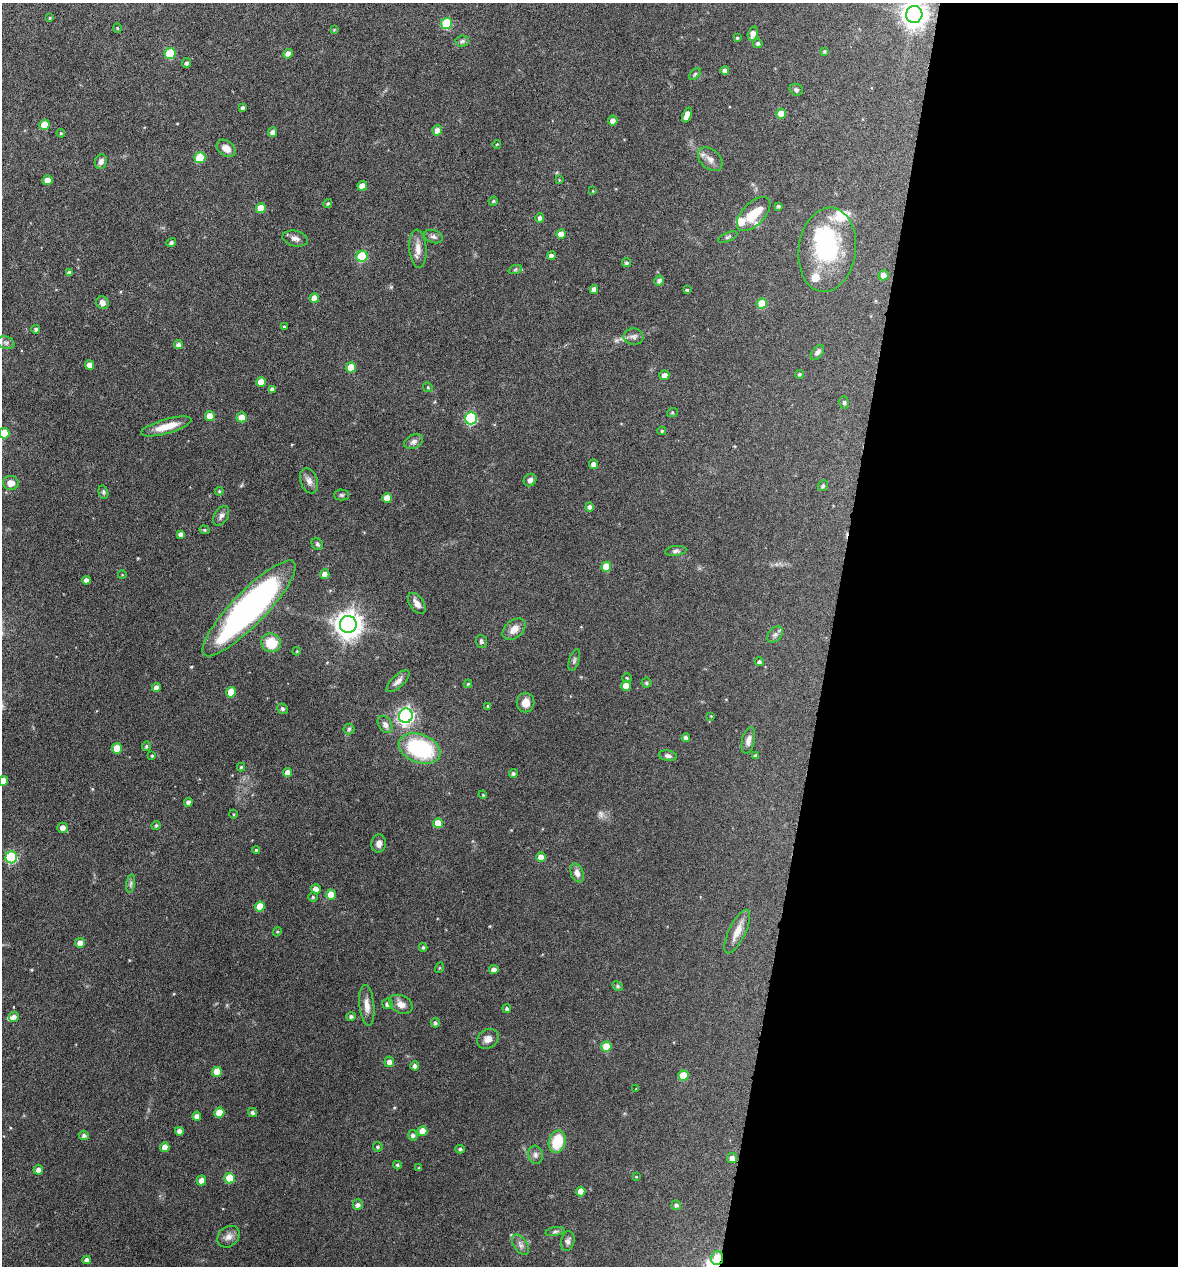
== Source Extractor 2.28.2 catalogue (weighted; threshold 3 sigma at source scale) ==
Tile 12 of 4 x 4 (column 4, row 3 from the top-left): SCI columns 3653-4828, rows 1268-2531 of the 5073 x 5061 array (HDU 1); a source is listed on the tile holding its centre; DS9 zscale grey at full resolution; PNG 1180 x 1268 px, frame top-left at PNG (2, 3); each listed source drawn as its Kron ellipse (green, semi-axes under 4 px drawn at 4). Shown black and unused: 30% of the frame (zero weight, under 4 of 8 exposures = <1% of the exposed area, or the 3 px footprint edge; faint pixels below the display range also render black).
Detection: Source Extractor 2.28.2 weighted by HDU 2 'WHT'; one run over the whole footprint, this tile lists its part. Background 0.0822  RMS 0.0036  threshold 0.0149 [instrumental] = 3 sigma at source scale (4.09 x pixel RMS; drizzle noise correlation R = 1.36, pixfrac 0.8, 0.05/0.05 arcsec/px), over >= 5 px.
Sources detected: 207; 1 too faint to see at this stretch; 2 inside a brighter object's white glare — neither listed nor drawn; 4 inside a brighter listed object's ellipse — not listed separately; the other 200 listed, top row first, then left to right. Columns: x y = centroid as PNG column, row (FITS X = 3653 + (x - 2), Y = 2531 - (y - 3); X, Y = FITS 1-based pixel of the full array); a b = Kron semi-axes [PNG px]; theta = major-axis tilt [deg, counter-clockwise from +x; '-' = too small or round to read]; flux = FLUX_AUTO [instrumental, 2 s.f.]
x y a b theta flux
914 14 8 8 - 300
50 18 4 3 - 0.3
446 23 5 5 - 16
117 28 5 3 - 0.34
334 30 4 4 - 0.3
753 34 7 5 76 2.1
737 38 4 3 - 0.45
462 41 7 5 5 0.77
758 43 5 4 - 0.67
824 51 4 4 - 0.43
170 53 5 5 - 13
288 54 5 4 - 2.2
187 63 5 4 - 0.86
725 71 4 4 - 1.3
695 74 7 4 45 0.57
796 90 7 5 -26 0.73
242 108 4 4 - 0.67
781 114 5 5 - 4.2
687 115 8 4 68 2.8
613 121 5 4 - 1.4
44 125 5 5 - 5.5
437 130 5 5 - 2.2
272 132 5 4 - 1.5
61 133 4 3 - 0.33
497 144 4 3 - 0.23
226 148 10 7 -37 2.8
200 158 5 5 - 12
710 159 14 9 -42 2.2
101 161 7 6 - 1.4
47 180 5 5 - 2.2
559 180 4 4 - 0.28
362 186 5 4 - 2.8
593 191 3 3 - 0.26
493 201 5 4 - 0.41
328 203 4 4 - 0.52
778 206 3 3 - 0.55
261 208 5 5 - 5.7
754 214 21 11 46 8.8
540 218 4 4 - 1
561 234 5 4 - 2.7
433 237 10 6 -17 1
728 237 10 4 24 0.6
295 239 13 7 -12 1.6
171 242 5 4 - 0.79
418 249 19 8 -85 3
827 250 42 28 82 29
362 256 6 5 - 17
551 256 4 4 - 1.2
626 263 4 4 - 0.65
515 270 7 4 19 0.56
69 273 4 3 - 0.87
883 275 5 5 - 2.7
659 281 5 4 - 1.3
594 289 4 4 - 1.8
687 290 3 3 - 0.4
314 298 5 4 - 3
102 303 6 6 - 1.6
762 303 5 5 - 7.2
284 327 3 2 - 0.31
36 329 4 4 - 0.75
634 337 10 8 -1 1.3
6 343 9 6 -17 1.2
178 345 4 4 - 1.1
817 352 8 5 49 0.96
89 365 5 4 - 2.8
351 367 5 5 - 5.9
799 374 4 4 - 0.45
664 375 5 5 - 1.7
261 382 5 5 - 4.4
428 387 5 4 - 0.39
272 389 4 4 - 0.86
844 402 6 5 - 0.51
672 413 5 3 - 0.36
210 416 5 5 - 3.2
242 417 5 5 - 4
471 418 6 6 - 33
166 426 26 7 16 5.6
662 431 4 4 - 0.44
4 433 5 5 - 7.8
414 442 10 7 27 1.3
593 464 4 4 - 1.4
530 480 6 6 - 1.1
309 481 13 8 -70 1.9
11 483 7 7 - 2.5
823 486 6 5 - 0.66
219 491 4 4 - 0.36
103 492 7 5 -75 0.55
341 495 7 5 0 0.65
387 498 5 5 - 4.1
590 507 4 4 - 0.97
221 516 10 6 59 1.3
204 530 5 4 - 0.42
181 534 4 4 - 1.2
317 544 6 5 - 0.61
676 551 10 5 7 0.89
606 567 5 5 - 6.9
325 574 5 4 - 2.2
122 575 4 3 - 0.21
86 580 4 4 - 1.6
417 603 12 7 -54 2.3
249 608 64 17 46 120
348 624 8 8 - 350
514 629 13 8 41 2.9
775 635 9 6 47 1.1
481 641 6 5 - 0.65
271 643 10 9 - 8
297 651 4 3 - 0.28
574 660 11 5 73 0.77
759 662 4 4 - 0.73
627 678 5 4 - 0.45
398 681 14 6 43 1.6
646 683 5 5 - 0.56
468 684 4 3 - 0.36
626 685 5 5 - 3.6
156 688 4 4 - 2
231 692 5 5 - 6.2
526 703 10 8 80 2.7
488 706 3 3 - 0.43
283 709 5 5 - 0.58
406 716 7 7 - 100
711 716 3 3 - 0.21
385 724 9 6 -57 1.4
349 729 5 5 - 0.54
686 738 4 4 - 1.3
748 740 13 6 77 1.8
146 746 5 4 - 0.55
117 748 5 5 - 5.2
420 748 21 14 -20 30
152 756 4 3 - 0.42
668 756 9 5 -10 0.91
755 756 4 4 - 0.68
241 767 4 4 - 0.44
288 772 5 4 - 2.9
513 774 4 4 - 0.63
3 781 5 5 - 4.4
483 795 4 3 - 0.3
188 802 5 4 - 1.2
233 814 4 3 - 0.27
438 823 5 5 - 3.4
156 825 4 3 - 0.43
62 828 5 5 - 1.7
379 844 9 7 81 1.5
256 850 4 4 - 0.43
11 857 6 6 - 29
541 857 5 5 - 3.2
577 873 10 6 -72 1.9
131 884 9 4 81 0.84
316 889 5 5 - 2.4
331 895 5 5 - 4.8
313 897 5 5 - 0.45
260 907 5 5 - 5.7
277 932 4 3 - 0.31
737 932 24 8 64 3.6
80 943 5 5 - 2.6
423 947 4 3 - 0.49
439 968 5 3 - 0.3
494 970 5 4 - 1.8
618 986 6 4 -28 0.55
388 1004 5 5 - 1.2
401 1004 12 9 -26 2.5
367 1005 20 7 -84 2.8
507 1009 4 4 - 0.69
14 1017 5 5 - 1.2
351 1017 4 4 - 0.8
435 1023 5 4 - 0.72
488 1039 11 9 34 2.1
606 1047 5 5 - 5.8
389 1062 5 5 - 1.4
415 1066 4 4 - 1.2
217 1072 5 5 - 6.1
683 1076 5 5 - 6.6
636 1089 3 3 - 0.19
219 1112 5 5 - 5
252 1113 5 4 - 0.77
197 1116 4 4 - 1.8
179 1131 4 4 - 1.6
422 1131 5 5 - 3.9
84 1135 5 5 - 0.93
413 1135 5 4 - 0.9
557 1142 11 8 74 11
165 1147 5 4 - 2.3
378 1147 5 4 - 0.54
460 1149 5 4 - 0.64
535 1155 9 7 -76 1.2
732 1158 5 5 - 2.2
397 1165 4 3 - 0.52
419 1168 4 4 - 0.33
38 1170 5 4 - 1.3
636 1177 4 2 - 0.21
229 1178 5 5 - 9.3
201 1180 5 4 - 2.2
581 1191 5 4 - 2.9
358 1205 5 5 - 0.98
676 1205 5 5 - 0.85
555 1231 10 4 11 0.73
228 1237 12 9 41 2.2
568 1241 10 6 78 1.2
520 1245 11 7 -56 1.4
717 1258 7 6 - 7.4
87 1260 4 4 - 1.3
Overlapping masked pixels (flux is a lower limit): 1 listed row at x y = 717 1258
Isophote crosses this tile's border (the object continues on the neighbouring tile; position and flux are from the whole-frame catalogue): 3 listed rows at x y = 914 14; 4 433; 3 781